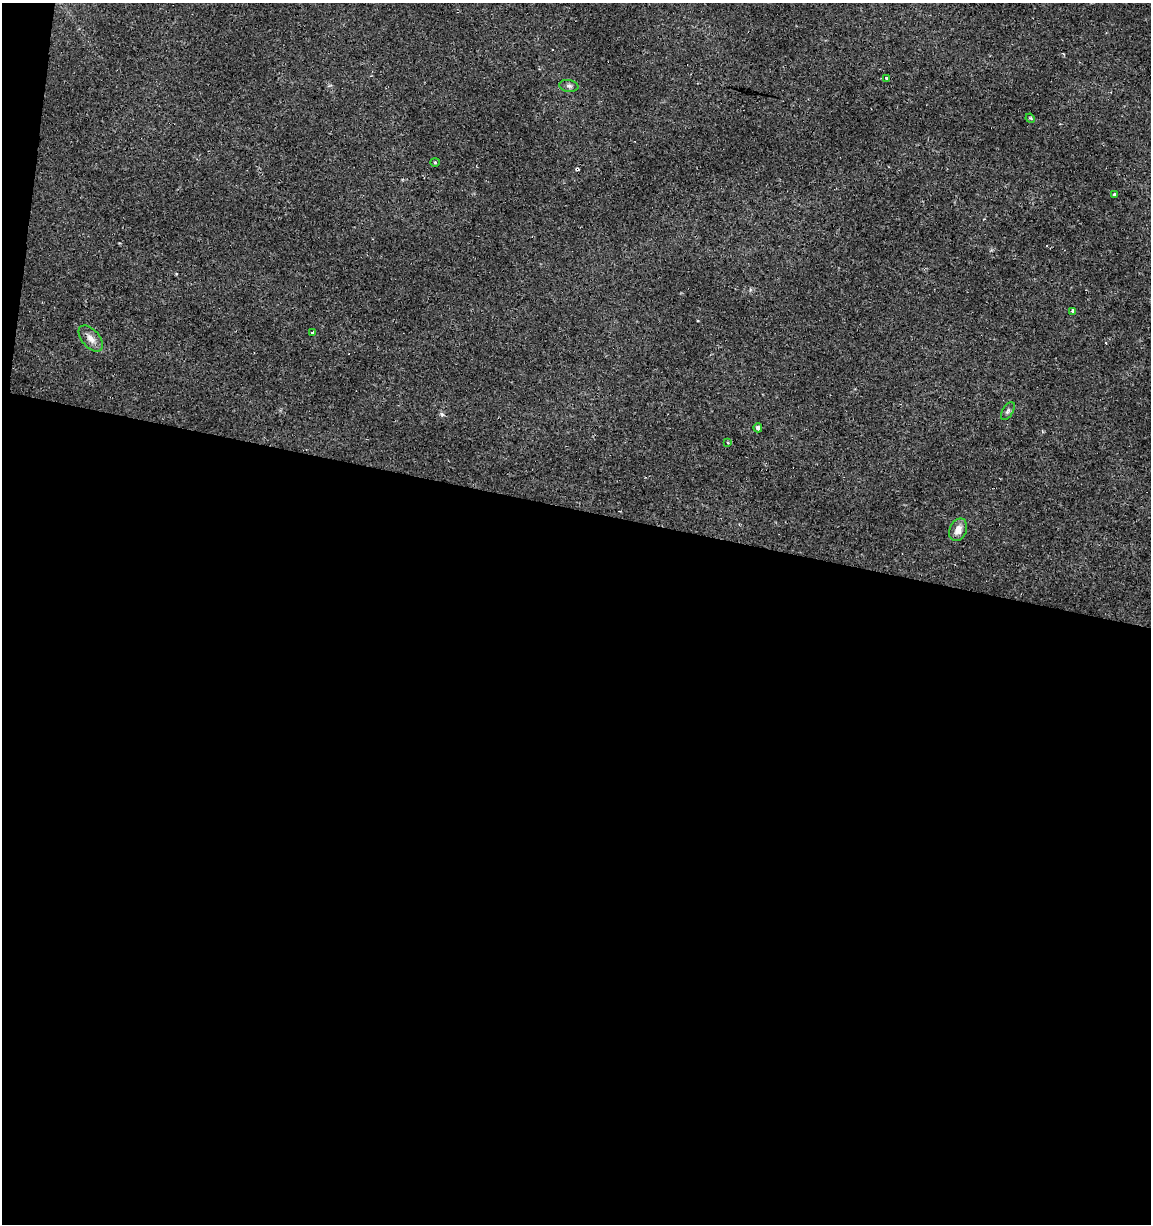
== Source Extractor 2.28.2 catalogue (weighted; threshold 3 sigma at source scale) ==
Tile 13 of 4 x 4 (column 1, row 4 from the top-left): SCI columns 288-1436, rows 1-1222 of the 5107 x 4898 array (HDU 1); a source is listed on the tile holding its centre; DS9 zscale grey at full resolution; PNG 1153 x 1226 px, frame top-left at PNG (2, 3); each listed source drawn as its Kron ellipse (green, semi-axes under 4 px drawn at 4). Shown black and unused: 59% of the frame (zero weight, under 2 of 3 exposures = <1% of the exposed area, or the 3 px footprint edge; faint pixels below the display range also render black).
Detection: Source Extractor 2.28.2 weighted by HDU 2 'WHT'; one run over the whole footprint, this tile lists its part. Background 0.0135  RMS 0.0032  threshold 0.0142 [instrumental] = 3 sigma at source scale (4.5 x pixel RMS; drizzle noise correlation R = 1.50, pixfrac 1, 0.0396/0.0396 arcsec/px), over >= 5 px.
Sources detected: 17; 5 cosmic-ray / hot-pixel residue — neither listed nor drawn; the other 12 listed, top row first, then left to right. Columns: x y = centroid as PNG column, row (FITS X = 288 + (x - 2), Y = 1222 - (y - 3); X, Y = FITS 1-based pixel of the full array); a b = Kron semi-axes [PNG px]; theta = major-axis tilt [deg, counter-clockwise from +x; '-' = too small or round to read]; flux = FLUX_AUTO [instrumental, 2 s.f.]
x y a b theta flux
887 79 3 3 - 1.7
569 86 9 6 -10 0.84
1030 118 5 3 - 0.38
435 162 4 4 - 0.3
1114 194 3 3 - 0.55
1073 311 3 3 - 0.71
313 333 3 3 - 1.5
91 338 15 9 -50 2.4
1008 411 10 5 58 0.83
758 428 4 4 - 1.6
728 443 3 3 - 0.63
958 530 12 8 66 2.6